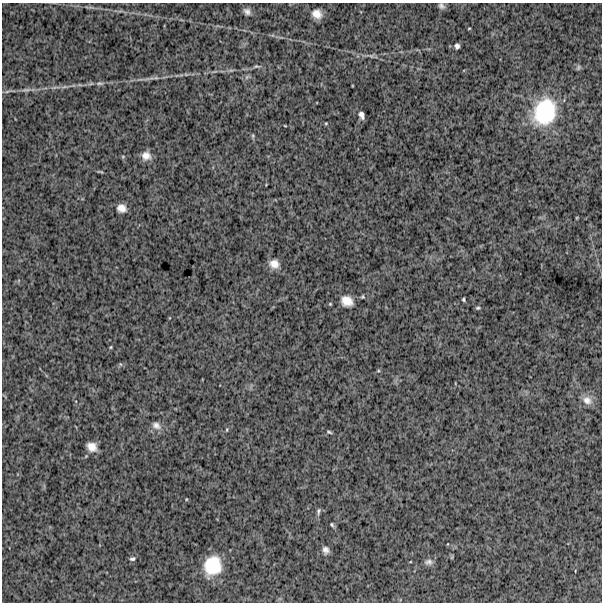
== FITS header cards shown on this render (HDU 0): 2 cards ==
NAXIS1  =                  600
NAXIS2  =                  600

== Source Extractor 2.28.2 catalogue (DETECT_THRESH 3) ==
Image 600 x 600 px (HDU 0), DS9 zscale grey, 1 PNG px = 1 image px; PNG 604 x 604 px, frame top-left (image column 1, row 600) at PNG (2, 3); no overlay
Background 1250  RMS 260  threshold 792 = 3 sigma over >= 5 px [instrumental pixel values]
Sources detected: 42; all 42 listed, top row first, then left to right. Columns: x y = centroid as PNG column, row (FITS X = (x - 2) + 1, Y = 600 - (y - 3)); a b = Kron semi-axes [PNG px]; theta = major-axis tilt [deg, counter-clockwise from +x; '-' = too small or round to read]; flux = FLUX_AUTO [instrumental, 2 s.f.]
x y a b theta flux
441 6 9 6 -34 5.4e+04
247 11 10 7 -41 7.8e+04
317 14 10 8 -34 1.6e+05
469 28 4 2 - 1.4e+04
457 46 5 4 - 5.0e+04
371 56 7 5 -29 3.3e+04
257 66 10 4 1 4.0e+04
578 67 8 4 54 2.8e+04
247 77 7 4 71 3.1e+04
154 78 20 3 4 8.4e+04
100 83 12 5 -5 5.5e+04
64 87 7 4 19 3.4e+04
26 90 14 4 6 6.6e+04
7 91 7 4 20 3.0e+04
545 112 33 26 69 1.4e+06
362 115 7 4 -69 7.4e+04
326 123 4 4 - 1.5e+04
285 126 4 2 - 1.3e+04
253 136 5 5 - 2.4e+04
146 156 10 10 - 1.5e+05
123 157 5 5 - 2.0e+04
100 172 8 3 -5 2.3e+04
121 208 9 7 -24 1.3e+05
274 264 12 10 -18 1.6e+05
463 300 4 3 - 2.3e+04
347 301 13 11 -27 2.1e+05
478 308 6 4 -10 2.6e+04
111 347 4 4 - 1.7e+04
120 364 6 3 -70 1.8e+04
587 400 14 11 -31 1.5e+05
156 425 13 9 -30 1.1e+05
227 430 6 3 82 1.7e+04
329 432 6 3 -17 2.5e+04
92 447 10 8 -34 1.6e+05
186 499 5 3 - 1.4e+04
318 511 9 5 80 4.1e+04
332 525 6 4 -59 2.8e+04
326 550 9 7 -73 7.7e+04
452 557 6 4 72 1.5e+04
132 559 8 5 11 3.7e+04
428 562 11 8 1 7.0e+04
213 566 18 16 68 6.8e+05